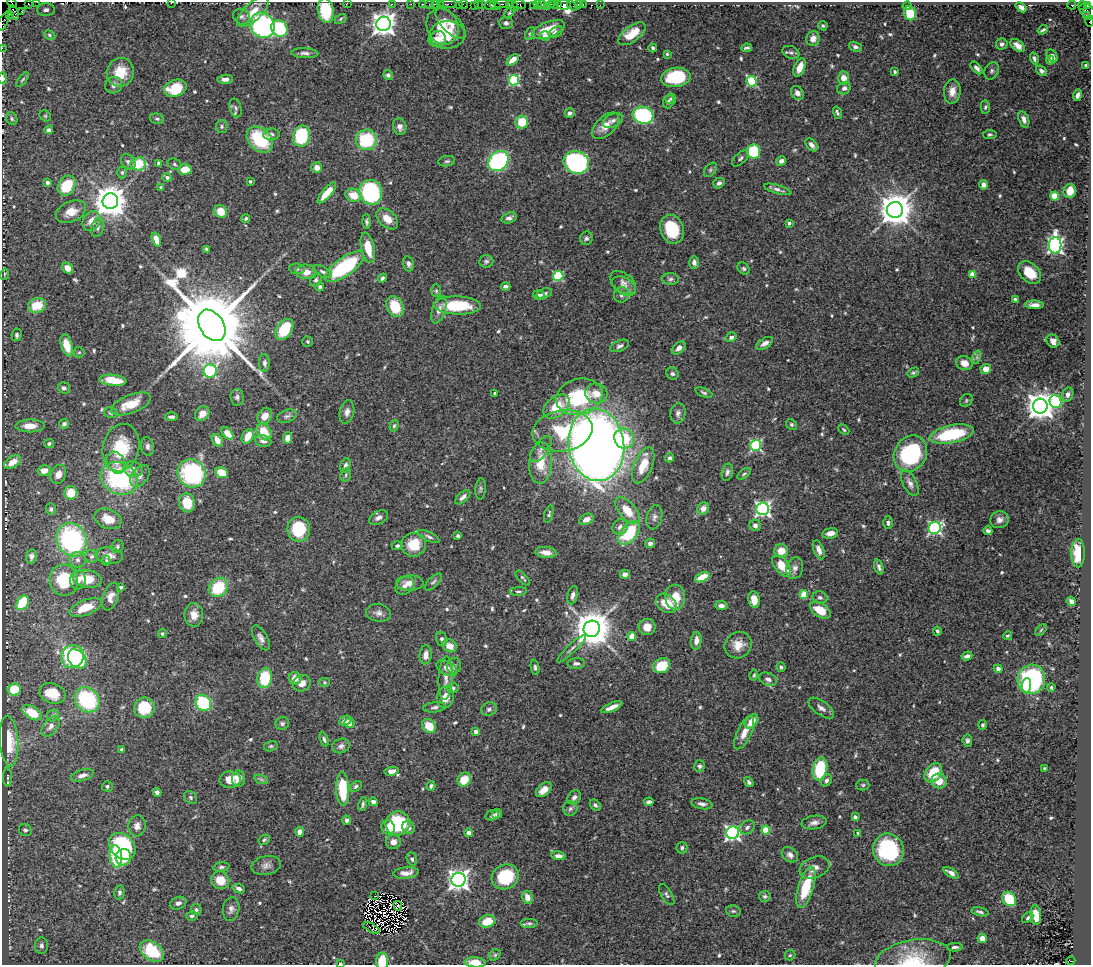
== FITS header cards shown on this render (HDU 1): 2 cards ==
NAXIS1  =                 1089
NAXIS2  =                  963

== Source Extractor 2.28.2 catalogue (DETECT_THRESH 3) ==
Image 1089 x 963 px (HDU 1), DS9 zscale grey, 1 PNG px = 1 image px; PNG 1093 x 967 px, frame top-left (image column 1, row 963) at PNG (2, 2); each listed source drawn as its Kron ellipse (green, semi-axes under 4 px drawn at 4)
Background 0.762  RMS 0.033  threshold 0.1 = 3 sigma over >= 5 px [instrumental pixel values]
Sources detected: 639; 4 with non-positive FLUX_AUTO (blend fragments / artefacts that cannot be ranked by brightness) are neither listed nor drawn; of the other 635, the 500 brightest by FLUX_AUTO listed and drawn (135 fainter detections omitted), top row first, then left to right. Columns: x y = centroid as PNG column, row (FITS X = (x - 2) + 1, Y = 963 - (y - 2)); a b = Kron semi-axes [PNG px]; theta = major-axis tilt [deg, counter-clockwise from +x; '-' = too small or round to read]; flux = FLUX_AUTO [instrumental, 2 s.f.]
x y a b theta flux
37 2 2 2 - 85
171 2 3 2 - 14
12 3 5 3 - 64
28 3 2 2 - 160
347 3 2 2 - 140
392 4 2 2 - 97
411 4 2 2 - 71
422 4 3 2 - 220
429 4 2 2 - 90
435 4 2 2 - 160
440 4 2 2 - 96
448 4 9 2 0 250
463 4 5 2 - 84
482 4 3 2 - 190
501 4 7 3 1 800
519 4 7 3 -7 510
537 4 3 2 - 180
551 4 3 2 - 240
554 4 4 2 - 220
558 4 3 2 - 220
578 4 4 3 - 310
583 4 2 2 - 37
459 5 2 2 - 95
474 5 2 2 - 72
478 5 3 2 - 170
490 5 5 4 - 550
542 5 4 3 - 200
563 5 7 5 -7 530
600 5 2 2 - 38
1072 5 4 3 - 1700
495 6 5 3 - 920
512 6 6 3 -32 500
534 6 4 3 - 380
547 6 3 2 - 260
572 6 6 2 -34 190
907 6 4 4 - 4.4
1082 6 4 2 - 120
1088 6 4 3 - 330
1021 7 6 4 -39 7.8
46 10 9 6 2 9.1
21 11 3 2 - 12
326 11 12 8 -81 95
1087 11 9 6 -44 110
14 12 7 4 -64 100
253 12 20 9 43 38
510 12 7 4 60 4.8
910 13 7 6 - 59
10 15 3 2 - 34
1086 16 4 3 - 41
242 17 9 7 -26 8.5
341 19 6 4 30 3.3
1090 21 6 3 89 64
3 22 9 4 67 310
451 23 20 9 -46 26
506 23 7 6 - 8.8
383 24 7 7 - 2000
262 25 13 11 -55 360
823 26 5 4 - 3.8
442 27 19 15 -66 52
279 28 9 7 -51 130
548 30 17 7 22 60
1043 30 5 2 - 3.8
556 32 7 5 36 6.5
530 33 7 4 62 4.1
632 34 16 7 37 45
49 35 6 4 -28 3.9
447 35 18 14 5 56
545 36 5 4 - 7.1
437 39 9 7 19 30
813 39 7 6 - 15
1002 44 6 5 - 7.2
1017 46 8 5 -39 13
855 47 7 4 -20 6.6
2 48 2 2 - 64
653 48 4 3 - 4.9
747 48 5 3 - 4.6
791 52 9 6 -23 6.4
305 53 13 5 -2 9.1
667 54 4 4 - 3.3
1052 56 7 5 -59 8
1034 59 6 4 -74 5.6
513 60 7 4 40 15
1050 60 4 4 - 3.8
1086 65 4 3 - 5.3
800 67 10 5 68 27
977 68 7 4 -46 8.4
992 71 9 7 65 6
1041 71 6 4 -40 6.2
120 72 14 13 - 52
895 72 3 3 - 3.7
388 75 5 5 - 6.6
676 77 15 9 8 120
3 78 6 3 -88 4.5
843 78 7 5 -87 25
225 79 8 4 6 9.7
22 80 9 3 50 3.4
514 80 5 5 - 220
752 81 5 5 - 170
114 85 9 8 - 9.6
175 88 11 8 18 75
844 88 7 6 - 8.6
952 91 12 8 85 19
797 93 7 6 - 11
1077 95 6 3 73 7.7
671 99 5 5 - 3.9
668 101 7 5 73 4.7
985 107 7 4 87 4.3
236 108 10 5 -75 5.9
570 113 5 4 - 5.9
837 113 6 3 -71 4.6
643 115 10 8 -16 300
45 116 6 5 - 3.5
12 119 7 5 -62 4.2
157 119 7 5 -17 4.8
1024 119 8 5 -71 10
613 121 11 6 28 10
522 122 6 6 - 57
222 126 6 5 - 4.4
605 126 16 9 43 30
400 127 8 6 -73 12
49 130 4 4 - 6.8
271 134 8 6 4 7.4
990 134 7 4 9 4.3
301 136 10 8 78 150
260 139 15 11 -42 140
366 140 10 10 - 130
811 145 8 5 -50 10
754 151 7 6 - 110
741 158 10 5 44 6.1
447 161 8 5 9 5.1
498 161 11 9 43 310
781 161 5 4 - 9.4
128 162 8 6 -50 7.9
576 162 13 11 -20 450
159 163 4 3 - 7.3
138 164 8 6 6 69
174 164 7 5 -18 4.3
317 167 5 5 - 15
185 169 7 5 4 36
710 170 8 5 50 4.7
122 172 6 4 89 4.2
167 177 5 4 - 7.7
250 181 3 3 - 4.3
47 183 3 3 - 9.6
719 183 6 5 - 7.4
983 185 5 4 - 8.4
67 186 11 8 58 78
161 187 3 3 - 5.8
778 189 14 4 -16 8
1070 191 7 6 - 29
371 192 12 11 - 240
327 193 13 4 49 37
353 195 8 6 -19 37
1055 196 4 4 - 72
110 201 8 7 - 4600
895 210 8 8 - 4900
221 211 7 6 - 35
71 212 16 10 24 30
246 218 4 4 - 3.6
509 218 8 5 17 8.7
387 219 12 8 -43 27
91 221 10 8 57 21
367 222 7 4 -88 4.6
789 223 4 3 - 6.7
98 228 9 6 73 7.9
672 229 15 11 -70 98
586 238 7 6 - 6
156 239 7 4 -71 20
1055 245 8 6 88 690
368 248 15 6 -78 42
206 249 4 3 - 3.3
486 261 7 6 - 5.3
694 262 6 5 - 9.1
408 264 8 5 -74 7.6
345 267 23 9 36 230
67 268 6 5 - 16
297 269 8 5 -9 5.4
744 269 7 5 -43 4.7
306 272 10 7 -7 23
323 272 10 5 -27 7
1029 273 13 9 -44 49
4 274 6 4 72 3.7
972 274 4 4 - 35
558 276 5 5 - 170
382 278 5 4 - 6
670 279 8 6 -3 6.1
316 280 7 5 60 5.5
623 283 15 9 -38 14
505 286 5 3 - 6.9
624 286 13 8 -29 15
320 287 4 4 - 6.5
436 291 6 5 - 3.8
544 294 8 5 19 7.3
539 295 6 5 - 7.1
622 295 8 7 - 11
1015 299 4 3 - 4.4
37 305 9 7 18 53
457 305 23 9 -2 120
1034 305 9 4 -2 10
395 306 11 8 -65 71
439 310 14 6 72 16
212 325 17 12 -56 48000
284 329 11 7 57 92
17 335 6 5 - 5.1
731 337 6 4 31 7
308 341 5 5 - 3.9
1053 341 7 6 - 11
765 343 9 5 32 12
67 345 11 5 -74 42
620 346 10 5 25 8.1
679 348 8 5 41 10
79 352 5 5 - 3.1
977 357 7 4 72 4.9
264 363 9 5 -90 6.6
964 363 8 7 - 20
986 369 5 5 - 21
210 371 6 6 - 290
913 373 6 4 30 3.9
672 374 6 5 - 5.6
113 380 14 5 -5 56
64 388 6 5 - 7.1
495 393 3 2 - 3.3
596 393 11 10 - 26
704 393 9 4 -22 4.6
1068 394 7 5 73 9.7
237 397 8 7 - 7.1
579 397 23 18 15 180
966 400 7 5 50 3.9
1056 402 7 5 -67 130
131 404 21 9 22 43
557 406 15 9 39 58
1040 406 7 7 - 3200
347 412 12 7 78 12
111 413 6 5 - 4.8
678 413 10 7 80 9.7
202 414 8 6 49 21
265 416 8 7 - 23
287 416 10 6 22 7
171 417 6 3 1 6.3
64 424 5 4 - 5.3
791 424 5 5 - 4.4
30 426 14 6 1 26
394 426 6 4 71 3.8
844 430 6 4 -44 3.3
562 431 30 20 9 130
264 432 9 6 -52 52
227 433 7 4 -48 55
952 434 22 9 12 170
248 436 8 5 61 33
288 438 5 4 - 18
624 438 10 9 - 83
217 440 7 5 -59 21
263 441 8 5 -10 12
49 443 5 4 - 4.3
596 445 36 28 -82 2700
756 445 5 5 - 280
148 446 9 6 -80 7.6
121 448 24 18 76 89
541 449 15 7 54 11
910 454 19 16 58 250
670 458 5 4 - 4.9
12 462 9 5 31 23
116 463 12 8 -60 16
541 463 20 11 87 52
345 465 7 5 72 7.5
643 465 19 9 67 51
133 469 10 7 -12 17
44 471 6 5 - 20
727 472 9 5 78 7.5
192 473 15 13 -48 240
222 473 6 5 - 56
58 474 10 7 67 16
744 474 8 4 37 4.2
346 475 7 5 70 3.8
140 476 12 8 53 14
119 478 19 15 -26 280
910 483 14 7 -64 12
481 489 11 5 86 5.3
71 493 6 6 - 51
463 497 9 5 42 10
187 503 9 8 - 61
51 509 6 5 - 4.5
703 509 6 5 - 15
763 509 6 6 - 630
627 511 16 8 -49 43
549 514 9 4 73 3.3
654 517 12 7 77 10
378 518 10 6 29 10
108 519 14 9 -21 33
586 519 7 5 24 15
999 520 9 8 - 12
888 523 6 4 89 5.6
755 525 6 5 - 9
620 527 8 7 - 11
935 528 6 6 - 450
299 529 12 11 - 100
988 531 4 4 - 6.1
629 533 14 8 50 110
830 533 8 5 12 13
429 536 12 4 -26 6.4
458 536 4 4 - 3.5
72 540 17 14 -64 340
650 543 5 4 - 7.2
414 545 12 12 - 54
397 546 6 4 1 4.8
117 547 7 6 - 4.9
819 550 10 5 -68 12
781 551 7 7 - 29
546 552 10 5 -6 16
1078 553 14 7 90 63
31 556 7 5 83 6.6
92 556 6 6 - 6.1
109 556 14 8 -8 19
78 560 8 8 - 9.3
106 561 5 4 - 3.1
782 566 12 7 -52 44
879 567 8 4 -72 6.7
795 568 11 8 74 11
625 574 5 4 - 9.2
702 577 7 4 23 44
523 578 9 3 -48 3.9
87 579 14 9 -11 50
64 580 16 14 -81 100
78 580 9 8 - 14
433 582 11 5 45 5.6
410 583 14 7 0 22
405 586 10 8 43 13
121 587 3 3 - 3.8
218 587 10 8 46 100
518 591 8 4 4 4.3
804 594 4 4 - 63
573 595 9 5 77 8.9
111 597 14 8 72 19
675 597 12 10 -86 40
820 597 7 6 - 6.3
754 600 8 5 -79 26
1071 601 5 4 - 10
23 603 8 5 58 94
666 603 11 8 -39 51
721 606 6 4 -5 9.9
86 607 17 7 21 42
820 610 11 7 -34 42
378 613 12 8 -10 12
194 615 12 9 -87 25
647 627 8 8 - 23
592 629 8 8 - 6600
1041 630 7 4 46 3.4
937 631 4 3 - 4.1
162 633 4 4 - 3.6
632 636 4 4 - 47
1007 636 4 4 - 3.6
261 638 14 6 -60 11
442 639 7 5 -72 5.6
696 641 9 5 84 15
738 645 14 12 40 30
450 646 7 6 - 24
571 649 19 4 44 8.5
426 655 9 6 85 14
967 656 5 4 - 8.7
72 657 12 11 - 230
77 659 11 8 -46 130
576 663 8 5 1 7.2
662 665 9 7 30 52
454 666 8 7 - 7.7
535 667 8 4 -81 4.7
781 667 5 4 - 4.5
447 668 11 6 -28 13
998 669 4 4 - 8.1
754 675 5 4 - 3.6
265 678 10 7 80 110
295 678 6 6 - 22
446 678 22 7 87 19
768 679 9 6 -22 10
1031 679 15 13 70 350
325 682 5 4 - 3.1
302 683 9 8 - 17
1026 685 7 4 85 66
1051 687 4 4 - 3.5
453 688 5 5 - 7.9
14 690 6 6 - 49
52 693 13 10 -19 44
445 697 10 8 75 23
87 700 13 11 -44 210
203 703 8 7 - 140
435 707 11 5 7 6.4
612 707 11 4 24 17
144 708 10 10 - 85
821 708 15 7 -36 12
489 709 8 6 21 7.2
32 713 10 6 -31 53
53 715 6 5 - 4.5
345 721 6 4 22 10
751 721 8 5 51 25
282 723 7 6 - 5.7
350 723 5 4 - 16
982 725 5 4 - 4.3
51 726 12 7 51 10
429 726 8 6 -46 44
476 731 4 4 - 8
744 733 18 7 65 22
324 739 7 3 -71 4.7
9 741 25 9 -86 50
967 741 6 5 - 5.8
271 746 7 5 15 4.1
341 746 9 7 22 8.1
122 749 4 3 - 4.7
699 766 5 5 - 5.2
820 769 12 7 79 120
1045 769 3 3 - 3.5
392 771 7 4 8 9.8
933 773 10 7 55 67
82 775 12 5 15 12
8 777 9 3 90 4.2
230 779 10 8 3 34
239 779 8 6 89 15
261 779 7 4 -19 3.9
464 780 7 6 - 44
826 780 6 5 - 6.6
939 781 8 7 - 28
749 782 5 4 - 4.9
863 785 6 5 - 4.1
107 786 5 5 - 5.5
356 786 6 4 34 4.9
431 786 5 3 - 4.5
343 789 17 6 -88 93
544 790 9 5 40 20
157 792 4 4 - 8.4
574 797 7 6 - 8.5
191 798 7 5 -48 5.4
373 802 5 4 - 7
649 802 5 4 - 7.4
363 804 7 3 78 4.5
702 804 11 5 -10 9.1
595 805 6 4 -49 4.7
570 808 7 7 - 6.4
497 814 5 4 - 6
492 815 7 5 17 6.7
855 817 4 4 - 7.2
346 820 4 4 - 6.8
814 822 12 6 8 11
398 823 12 11 - 160
137 826 10 8 84 13
388 827 7 6 - 18
747 827 8 6 34 7.3
409 828 7 6 - 11
25 830 6 6 - 6.7
766 830 4 4 - 73
299 832 5 4 - 11
469 833 4 4 - 11
733 833 6 6 - 630
858 833 4 3 - 3.6
264 840 6 4 28 3.5
393 842 7 7 - 14
122 846 15 11 -45 260
682 848 5 5 - 5.5
888 850 16 15 - 220
790 855 9 6 -39 9.5
558 856 7 4 -8 10
116 857 11 6 -84 96
123 857 8 7 - 58
412 859 6 5 - 5.1
266 866 15 9 11 13
221 867 8 4 6 5.2
814 868 15 10 21 18
406 873 13 5 7 19
951 873 8 4 -34 11
505 877 14 12 26 100
220 880 9 8 - 41
459 880 7 7 - 1600
806 887 21 7 72 90
239 889 6 4 -21 8.2
119 892 7 5 79 5.7
667 895 12 5 -59 6.1
375 896 2 2 - 3.3
765 896 6 5 - 5.4
527 897 6 5 - 21
1009 899 8 6 -46 81
178 903 8 6 22 8.9
398 906 5 3 - 3.3
231 909 12 8 81 11
196 910 5 5 - 5
733 911 7 5 -13 4.5
980 912 9 3 -13 5.6
1036 915 10 5 -84 41
192 916 6 4 14 5.5
1028 918 6 4 42 4.4
487 921 8 6 15 48
529 923 8 4 1 5.1
371 928 9 3 -30 13
982 938 5 4 - 14
41 946 8 6 88 8.5
955 947 8 3 1 5.3
152 951 13 9 -35 120
495 955 6 5 - 3.7
790 955 5 5 - 3.2
913 960 38 19 10 91
382 961 8 6 86 54
1071 961 4 3 - 150
475 962 10 5 -4 38
340 963 3 2 - 5.4
At the frame edge (FLAGS 8, measured only in part): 14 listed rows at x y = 37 2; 171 2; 12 3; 28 3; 347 3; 1088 6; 1090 21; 3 22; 2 48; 3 78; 913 960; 382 961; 475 962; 340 963
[135 fainter detections neither listed nor drawn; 4 non-positive-flux detections neither listed nor drawn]